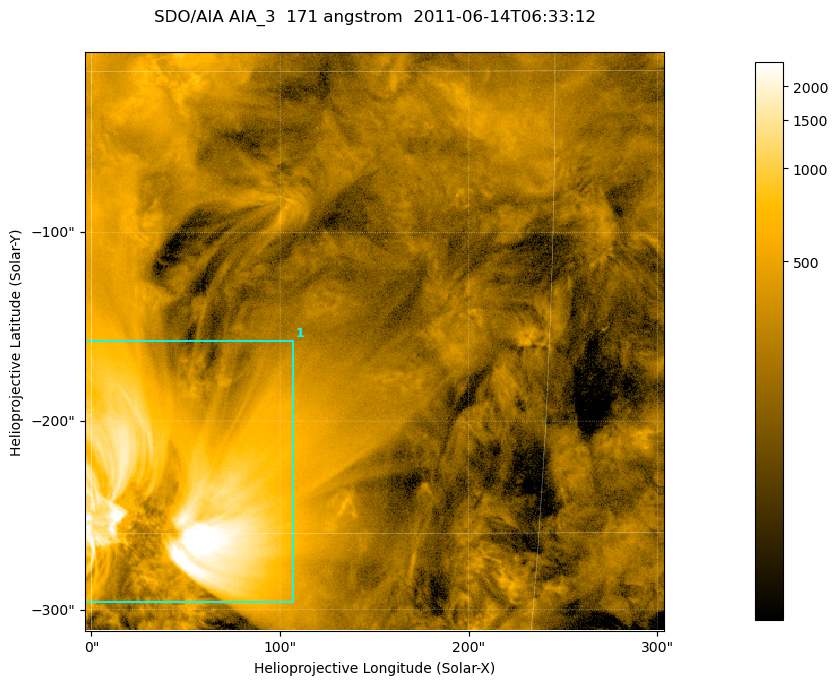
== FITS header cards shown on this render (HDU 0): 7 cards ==
TELESCOP= 'SDO/AIA '
INSTRUME= 'AIA_3   '
WAVELNTH=                  171
WAVEUNIT= 'angstrom'
DATE-OBS= '2011-06-14T06:33:12.34'
CTYPE1  = 'HPLN-TAN'
CTYPE2  = 'HPLT-TAN'

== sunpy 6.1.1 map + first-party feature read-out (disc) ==
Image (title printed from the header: SDO/AIA AIA_3  171 angstrom  2011-06-14T06:33:12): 512 x 512 px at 0.599 arcsec/px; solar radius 945 arcsec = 1576 px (partial field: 3.4% of the solar disc is inside the frame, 100% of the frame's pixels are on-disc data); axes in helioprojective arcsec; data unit not stated in the header (colour bar unlabelled)
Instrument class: DISC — disc imager (sunpy class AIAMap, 171 A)
Bright regions (active regions / flare kernels): reference = the on-disc median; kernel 5 px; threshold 5 sigma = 446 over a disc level ~272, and >= 1.15x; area >= 262 px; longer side >= 6 px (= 3.6 arcsec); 1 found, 1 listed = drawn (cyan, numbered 1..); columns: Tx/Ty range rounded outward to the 2 arcsec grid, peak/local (2 s.f.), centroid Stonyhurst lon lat
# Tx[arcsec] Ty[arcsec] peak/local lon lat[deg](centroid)
1 -4..108 -296..-156 13 +3 -13